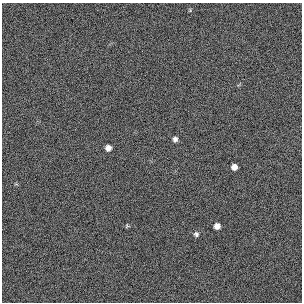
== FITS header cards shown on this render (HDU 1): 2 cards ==
NAXIS1  =                  300 / length of original image axis
NAXIS2  =                  300 / length of original image axis

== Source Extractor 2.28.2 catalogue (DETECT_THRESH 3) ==
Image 300 x 300 px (HDU 1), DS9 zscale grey, 1 PNG px = 1 image px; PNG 304 x 304 px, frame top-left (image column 1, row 300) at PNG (2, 3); no overlay
Background 383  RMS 66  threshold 199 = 3 sigma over >= 5 px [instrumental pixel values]
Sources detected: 6; all 6 listed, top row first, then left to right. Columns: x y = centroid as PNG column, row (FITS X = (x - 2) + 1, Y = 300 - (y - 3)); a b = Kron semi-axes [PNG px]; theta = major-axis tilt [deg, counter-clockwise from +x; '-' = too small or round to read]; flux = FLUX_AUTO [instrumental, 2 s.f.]
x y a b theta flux
175 139 6 5 - 14000
108 148 6 6 - 27000
234 167 5 5 - 27000
127 226 6 4 83 5000
217 226 5 5 - 27000
196 234 7 6 - 12000